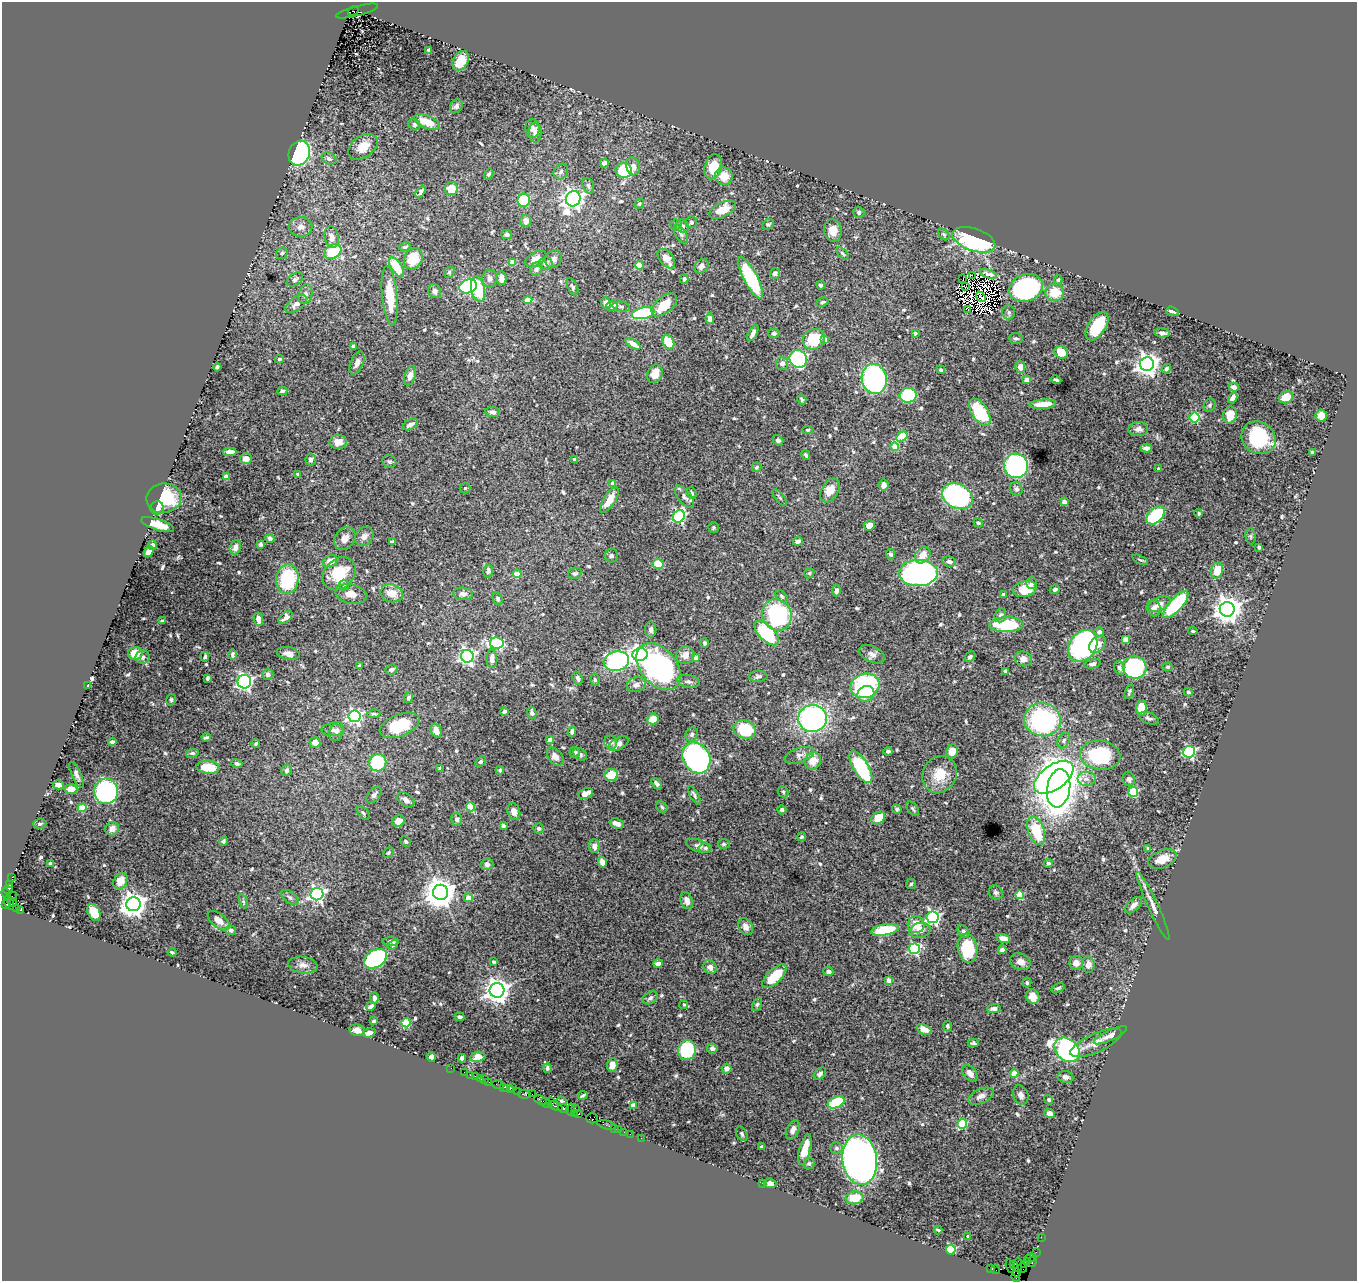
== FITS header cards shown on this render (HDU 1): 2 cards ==
NAXIS1  =                 1355
NAXIS2  =                 1279

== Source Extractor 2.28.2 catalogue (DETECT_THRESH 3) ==
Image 1355 x 1279 px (HDU 1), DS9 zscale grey, 1 PNG px = 1 image px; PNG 1359 x 1283 px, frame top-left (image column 1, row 1279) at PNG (2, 2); each listed source drawn as its Kron ellipse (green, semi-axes under 4 px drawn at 4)
Background 1.06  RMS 0.027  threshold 0.0806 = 3 sigma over >= 5 px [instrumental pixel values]
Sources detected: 636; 5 with non-positive FLUX_AUTO (blend fragments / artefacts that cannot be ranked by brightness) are neither listed nor drawn; of the other 631, the 500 brightest by FLUX_AUTO listed and drawn (131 fainter detections omitted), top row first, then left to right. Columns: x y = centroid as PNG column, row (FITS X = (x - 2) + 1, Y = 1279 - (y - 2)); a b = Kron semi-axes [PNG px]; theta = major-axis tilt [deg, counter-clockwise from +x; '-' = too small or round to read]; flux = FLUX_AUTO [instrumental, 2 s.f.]
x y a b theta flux
353 11 5 3 - 430
357 11 21 5 15 780
429 50 4 4 - 5.1
461 61 11 7 59 30
456 106 7 6 - 4.9
427 122 13 6 -23 29
414 125 6 5 - 4
532 128 9 7 89 9.9
535 133 10 6 -89 8.7
363 147 16 10 35 26
299 153 13 10 67 320
329 159 7 5 -27 6.7
604 163 4 4 - 5.8
633 166 9 6 -77 9.8
713 167 13 8 74 35
624 171 8 7 - 83
561 172 8 6 56 5.2
489 174 6 4 59 3.2
724 176 9 8 - 27
588 186 8 5 -69 4.8
451 189 6 6 - 28
420 192 7 4 61 4.6
573 199 8 7 - 840
524 200 6 6 - 62
639 204 5 4 - 2.7
723 210 14 7 26 32
859 212 5 5 - 5.3
526 221 6 5 - 11
691 222 6 5 - 4.1
768 224 6 5 - 3.1
676 225 6 5 - 3.2
682 226 7 6 - 7
301 227 11 10 - 12
833 230 11 8 -81 20
681 234 10 5 -58 5.2
944 234 6 4 -49 3
507 235 5 4 - 4.5
332 237 11 7 -78 11
974 240 22 11 -19 260
405 247 6 4 16 4.2
333 252 9 6 31 61
282 253 6 5 - 3.9
843 253 7 4 -48 3.2
413 259 11 9 62 41
535 259 12 6 28 13
553 259 9 7 58 8.4
666 259 11 7 -52 19
512 263 4 4 - 32
546 264 7 6 - 7.8
639 265 4 4 - 44
701 266 8 6 46 8.1
396 267 11 5 -56 42
536 269 7 6 - 6.6
449 272 6 5 - 2.9
775 273 5 5 - 5.2
988 274 9 4 -17 8.2
972 275 3 3 - 99
490 278 9 7 88 7.6
501 278 7 5 -87 12
750 278 23 7 -62 140
295 279 9 5 34 5.5
684 279 5 4 - 2.8
963 279 3 2 - 4
1058 280 4 3 - 2.7
821 285 4 4 - 4.7
468 286 9 7 21 260
965 286 3 2 - 5.4
572 287 9 4 -66 4.8
1026 288 17 13 19 260
478 289 13 7 -79 63
434 291 7 6 - 6
1055 292 9 9 - 38
305 294 10 7 76 7.1
390 296 30 7 -85 46
981 297 6 2 -50 3.6
528 300 4 4 - 26
822 302 6 4 27 3.4
606 303 6 4 -64 16
296 304 12 6 36 12
612 305 5 5 - 15
664 305 15 8 40 41
621 306 8 5 -10 3.5
968 310 4 2 - 2.9
1172 311 6 3 -19 6.7
1009 312 7 6 - 5
643 313 11 5 12 190
710 319 5 4 - 11
1097 326 16 8 57 64
753 333 9 4 63 6.9
774 333 5 4 - 4.2
915 333 4 4 - 2.7
1162 333 8 4 -5 5.9
1016 338 7 5 -1 3.9
814 339 11 10 - 59
825 339 4 4 - 12
668 342 7 5 -60 36
633 344 8 4 -34 12
353 346 3 3 - 4.7
1061 352 7 6 - 30
279 359 4 3 - 2.6
798 359 9 8 - 190
357 363 12 6 68 9.1
782 363 6 6 - 8.7
1147 364 7 7 - 1300
217 367 4 3 - 3.6
1020 367 6 5 - 12
1166 369 5 4 - 5.1
941 370 4 4 - 3.7
655 374 10 7 64 19
410 376 10 5 72 9
874 379 15 12 -80 300
1027 380 4 4 - 19
1056 380 5 3 - 3.1
1234 387 5 4 - 8.1
282 391 5 3 - 7.5
908 395 8 7 - 94
1286 397 7 6 - 34
1233 398 5 4 - 8.5
802 400 5 3 - 3
1043 404 13 4 4 28
1210 405 7 5 64 4.1
493 412 7 5 -6 4.7
980 412 15 8 -56 91
1230 415 8 7 - 28
1321 416 6 5 - 15
1195 417 5 5 - 120
410 424 8 5 28 7.2
1138 429 10 7 3 8.9
808 430 5 4 - 3.3
902 436 6 4 32 68
1259 438 18 15 -36 120
778 440 6 4 -38 4.8
338 442 8 7 - 15
895 447 4 4 - 40
1146 448 6 4 0 7.3
230 452 6 4 0 9.3
1312 452 4 3 - 2.7
806 455 5 3 - 2.8
246 459 6 5 - 9.2
311 460 6 5 - 6.6
575 460 4 3 - 5.1
389 461 7 6 - 3.5
1016 466 12 12 - 260
756 467 5 4 - 3.1
1158 469 3 3 - 3.2
298 474 4 3 - 2.9
226 477 4 4 - 34
613 484 4 4 - 18
884 485 6 5 - 11
465 488 5 5 - 2.7
1016 489 7 6 - 5
830 490 13 8 58 24
691 493 6 5 - 4.8
957 496 16 12 -27 420
684 497 13 6 -51 8.1
780 497 10 3 -51 3
164 498 17 14 9 78
609 500 15 6 57 25
1064 502 4 4 - 15
157 508 7 6 - 9
1199 513 4 4 - 3
1155 515 11 7 42 130
679 516 6 5 - 270
978 523 5 4 - 3
158 525 17 5 -18 22
869 525 5 5 - 15
713 527 5 5 - 2.9
364 536 10 8 46 9.8
1250 536 8 5 -83 3.3
270 538 4 4 - 4
345 539 12 9 52 14
392 541 4 3 - 2.7
798 541 5 4 - 5.2
261 544 4 3 - 3.8
152 545 5 4 - 5.7
235 547 7 5 73 9.6
1259 547 4 3 - 3.5
149 552 6 4 49 16
891 554 5 4 - 3.6
923 555 9 7 53 21
611 556 7 6 - 4.4
1140 560 8 3 -24 2.6
330 561 7 6 - 19
949 562 7 5 -10 7.2
658 564 5 5 - 37
1217 570 8 6 72 32
488 571 6 5 - 4.8
575 573 7 5 21 4.1
809 573 5 4 - 2.7
918 573 19 13 0 450
339 574 18 14 45 66
517 574 4 4 - 28
287 579 15 11 82 100
1031 583 6 5 - 5.4
344 585 5 5 - 2.9
1025 589 12 8 13 46
1055 589 5 4 - 4.7
836 591 6 4 -88 6.7
392 593 11 9 -14 22
351 594 16 9 -12 18
463 594 10 6 -6 7.6
1003 595 3 3 - 7
782 596 7 4 -46 3.2
498 599 6 4 -62 3.8
1159 604 12 6 24 14
1176 604 17 6 48 140
1154 608 8 7 - 7.5
1227 609 7 7 - 2100
777 615 16 14 -62 220
1000 615 7 5 72 5.4
286 617 8 5 44 7.1
258 619 6 4 -78 11
162 621 3 3 - 4.1
1007 625 17 7 1 110
651 629 8 5 90 6
1193 631 4 3 - 2.6
1099 632 5 4 - 8.9
767 633 16 7 -45 140
1125 639 4 4 - 23
497 643 7 5 -9 180
704 643 4 4 - 3.7
1098 644 10 7 47 14
1083 646 17 13 53 350
135 653 7 6 - 27
288 653 11 6 -9 11
232 654 5 3 - 3.8
640 654 7 6 - 500
872 654 14 8 -25 9.5
685 655 9 8 - 14
467 656 6 6 - 480
143 657 7 6 - 6.2
205 657 5 4 - 3.8
695 657 4 4 - 13
970 657 6 4 44 5.2
492 659 9 5 -88 11
1023 659 9 7 -16 9.5
616 661 12 9 12 260
1092 664 9 4 12 4.9
359 666 4 3 - 2.8
658 667 27 18 -49 440
1135 667 12 11 - 150
1168 667 5 4 - 2.7
1119 668 7 5 -64 4.6
391 670 6 5 - 4.9
1006 671 4 3 - 4
268 674 5 5 - 4.8
758 676 9 5 5 5.2
208 678 4 3 - 3.1
578 678 7 5 -71 4.6
595 680 6 4 -76 3.3
688 681 11 6 -10 6.5
244 682 7 7 - 470
88 685 3 3 - 3.1
636 685 9 7 13 8.2
865 686 14 12 15 190
1129 692 8 4 72 3.8
1188 692 4 3 - 2.9
866 694 9 7 27 27
408 698 5 4 - 4.6
171 700 6 4 76 2.7
1141 708 7 5 84 49
504 712 4 4 - 4.7
532 713 6 4 -76 5.8
373 714 7 4 7 2.9
355 716 6 6 - 410
813 718 14 13 - 380
1149 718 10 5 -21 5.3
653 719 6 5 - 22
1042 720 19 16 -11 290
399 725 21 11 21 65
332 730 11 6 -1 6.8
745 730 11 9 -17 75
337 731 10 7 69 6
436 731 7 5 -68 10
572 732 5 4 - 4.3
692 734 7 6 - 5.3
206 737 4 3 - 3.4
550 740 4 4 - 22
1064 740 8 5 63 4.6
112 742 4 4 - 3.6
315 742 5 5 - 14
611 742 7 6 - 5.2
256 743 4 4 - 2.9
618 744 11 6 29 9.2
888 751 4 3 - 5
952 751 7 5 64 19
575 752 5 5 - 5.2
1189 752 6 6 - 210
192 753 6 4 7 3.7
580 754 7 5 -38 6.5
799 755 15 7 18 9.6
1100 755 20 14 -8 150
555 757 10 7 -50 11
696 758 16 13 -61 510
813 761 9 8 - 22
480 762 6 4 42 3.6
237 763 5 4 - 4.4
378 763 9 8 - 86
208 767 12 6 -4 46
861 767 18 7 -59 140
440 768 4 3 - 4.3
287 770 6 5 - 4.2
500 770 4 4 - 3.8
940 774 19 16 59 39
77 775 14 4 -66 6.5
611 775 6 6 - 33
1054 777 22 12 35 1100
1086 779 9 7 0 8.9
1129 779 7 6 - 6.2
657 784 6 4 -50 5.7
58 785 5 4 - 8.5
1059 788 19 11 81 2100
71 789 6 5 - 18
106 791 13 12 - 310
783 792 6 5 - 2.9
1133 792 5 5 - 120
585 793 8 5 24 14
374 795 9 5 51 6.8
694 795 10 4 -61 4.4
406 800 10 6 -37 9.8
471 807 4 4 - 58
662 807 6 5 - 3.2
82 808 4 4 - 42
897 809 5 4 - 2.9
913 809 8 5 -49 3.7
782 810 5 4 - 4.3
514 811 9 6 -70 11
363 813 8 4 -47 3.5
878 818 7 5 37 31
457 819 6 5 - 5.5
398 821 6 5 - 15
617 823 7 5 -18 11
40 824 7 5 4 4.7
503 826 4 3 - 4.1
538 828 5 5 - 5.1
112 829 7 6 - 12
1036 831 15 8 -71 73
802 837 4 3 - 2.7
223 841 4 4 - 3.2
406 841 6 4 -44 3.2
724 844 6 4 0 3
594 846 7 5 -84 8.6
699 846 13 6 -19 7.8
705 848 6 5 - 3.3
1147 848 3 3 - 2.6
388 853 5 5 - 2.8
1162 859 15 8 21 23
602 862 6 4 -73 10
50 863 3 3 - 3.1
1048 863 4 4 - 3.6
487 864 6 6 - 5.4
12 877 2 2 - 43
120 881 9 6 60 19
911 884 5 5 - 2.6
10 885 3 3 - 170
8 889 5 4 - 390
440 892 7 7 - 2800
996 892 7 6 - 5
6 894 6 4 -69 200
317 894 6 6 - 480
1020 895 4 4 - 50
12 896 4 2 - 75
290 897 10 5 -37 5.5
468 898 4 4 - 18
687 901 9 6 -71 11
243 902 7 3 -71 3
9 903 7 4 -75 200
14 903 3 2 - 60
133 904 7 7 - 1600
6 905 3 2 - 65
1133 905 10 5 43 8.8
1153 906 37 5 -65 16
17 909 4 3 - 55
21 910 3 2 - 410
94 912 9 6 -64 35
933 917 6 6 - 350
219 921 13 7 -38 15
916 925 8 8 - 26
746 927 9 6 -61 11
231 930 5 5 - 3.8
885 930 14 5 10 75
920 930 11 7 13 14
964 932 7 5 -51 4.3
1003 938 7 4 -16 18
391 942 8 4 -2 5.1
393 945 5 4 - 2.7
967 948 15 10 -81 100
914 949 5 5 - 190
1002 950 4 4 - 6.4
172 952 4 3 - 2.9
375 959 12 8 33 320
494 962 4 4 - 3.2
1020 962 10 8 -22 13
658 963 5 4 - 9.5
1076 963 7 6 - 11
303 965 15 8 -8 11
1088 965 8 6 85 13
710 967 7 6 - 9.8
828 971 5 4 - 5.1
774 976 15 7 43 54
889 980 4 4 - 21
1027 982 5 4 - 3.2
1058 988 7 3 22 3.9
497 990 7 7 - 1600
1033 997 7 6 - 17
374 998 6 4 -87 5.2
650 998 8 5 33 5
757 1004 7 4 62 2.8
684 1005 4 4 - 2.9
371 1006 5 4 - 7.6
994 1008 7 4 6 7.3
460 1017 5 3 - 3.5
373 1021 3 3 - 2.8
406 1023 4 4 - 84
947 1026 5 4 - 2.9
924 1029 8 5 -22 16
357 1030 8 5 -11 14
369 1033 6 4 15 9.4
1110 1035 18 5 25 11
973 1043 6 3 0 3.5
1096 1043 28 9 24 21
712 1048 5 5 - 5.5
687 1050 10 9 - 100
1067 1050 14 10 -40 370
431 1057 5 4 - 13
478 1057 7 5 11 16
462 1058 4 4 - 4.4
612 1065 7 5 86 13
451 1068 2 2 - 9
547 1068 4 4 - 3.2
727 1069 5 5 - 11
464 1072 2 2 - 15
970 1073 9 6 -50 12
820 1074 7 5 45 5.3
1014 1074 4 4 - 32
470 1075 2 2 - 10
475 1076 2 2 - 34
1065 1077 8 6 -9 7
480 1078 2 2 - 18
484 1080 3 3 - 95
489 1082 2 2 - 8.8
498 1085 6 2 -18 74
503 1087 2 2 - 64
513 1087 2 2 - 88
507 1088 3 2 - 64
510 1089 2 2 - 140
518 1091 3 2 - 81
524 1094 7 3 -8 140
532 1094 2 2 - 70
583 1095 5 2 - 2.8
1021 1095 10 7 -67 7.2
981 1096 13 7 24 11
540 1100 7 3 -24 200
1049 1100 5 4 - 3.1
550 1101 3 2 - 62
561 1101 5 4 - 3.6
836 1102 9 5 26 94
546 1103 6 2 -26 74
633 1105 4 4 - 9.2
556 1106 7 3 -21 320
575 1108 2 2 - 70
563 1109 6 4 -18 320
571 1109 6 3 78 90
574 1113 3 2 - 29
1050 1113 5 4 - 9.9
579 1114 3 3 - 74
592 1118 6 5 - 140
962 1124 5 4 - 94
606 1125 9 2 -18 110
614 1128 2 2 - 47
618 1129 2 2 - 61
793 1130 10 6 64 8.3
624 1132 2 2 - 20
630 1134 2 2 - 43
742 1134 8 5 -60 4
641 1138 2 2 - 27
761 1147 4 3 - 2.7
836 1148 6 5 - 4.8
805 1149 15 5 75 33
860 1160 25 17 -83 1100
809 1163 5 5 - 2.9
762 1183 2 2 - 13
770 1183 6 4 -6 6.8
855 1198 9 6 4 36
938 1230 4 2 - 2.8
968 1236 3 3 - 6.6
1041 1237 2 2 - 23
951 1250 5 5 - 130
1036 1252 2 2 - 26
1030 1258 5 3 - 98
1027 1261 4 3 - 98
1032 1262 5 2 - 82
1024 1264 3 2 - 59
1014 1265 3 2 - 27
1010 1266 7 3 -73 180
990 1268 2 2 - 19
1017 1268 10 4 86 330
1022 1268 5 2 - 60
995 1270 4 2 - 74
1016 1276 5 3 - 56
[131 fainter detections neither listed nor drawn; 5 non-positive-flux detections neither listed nor drawn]